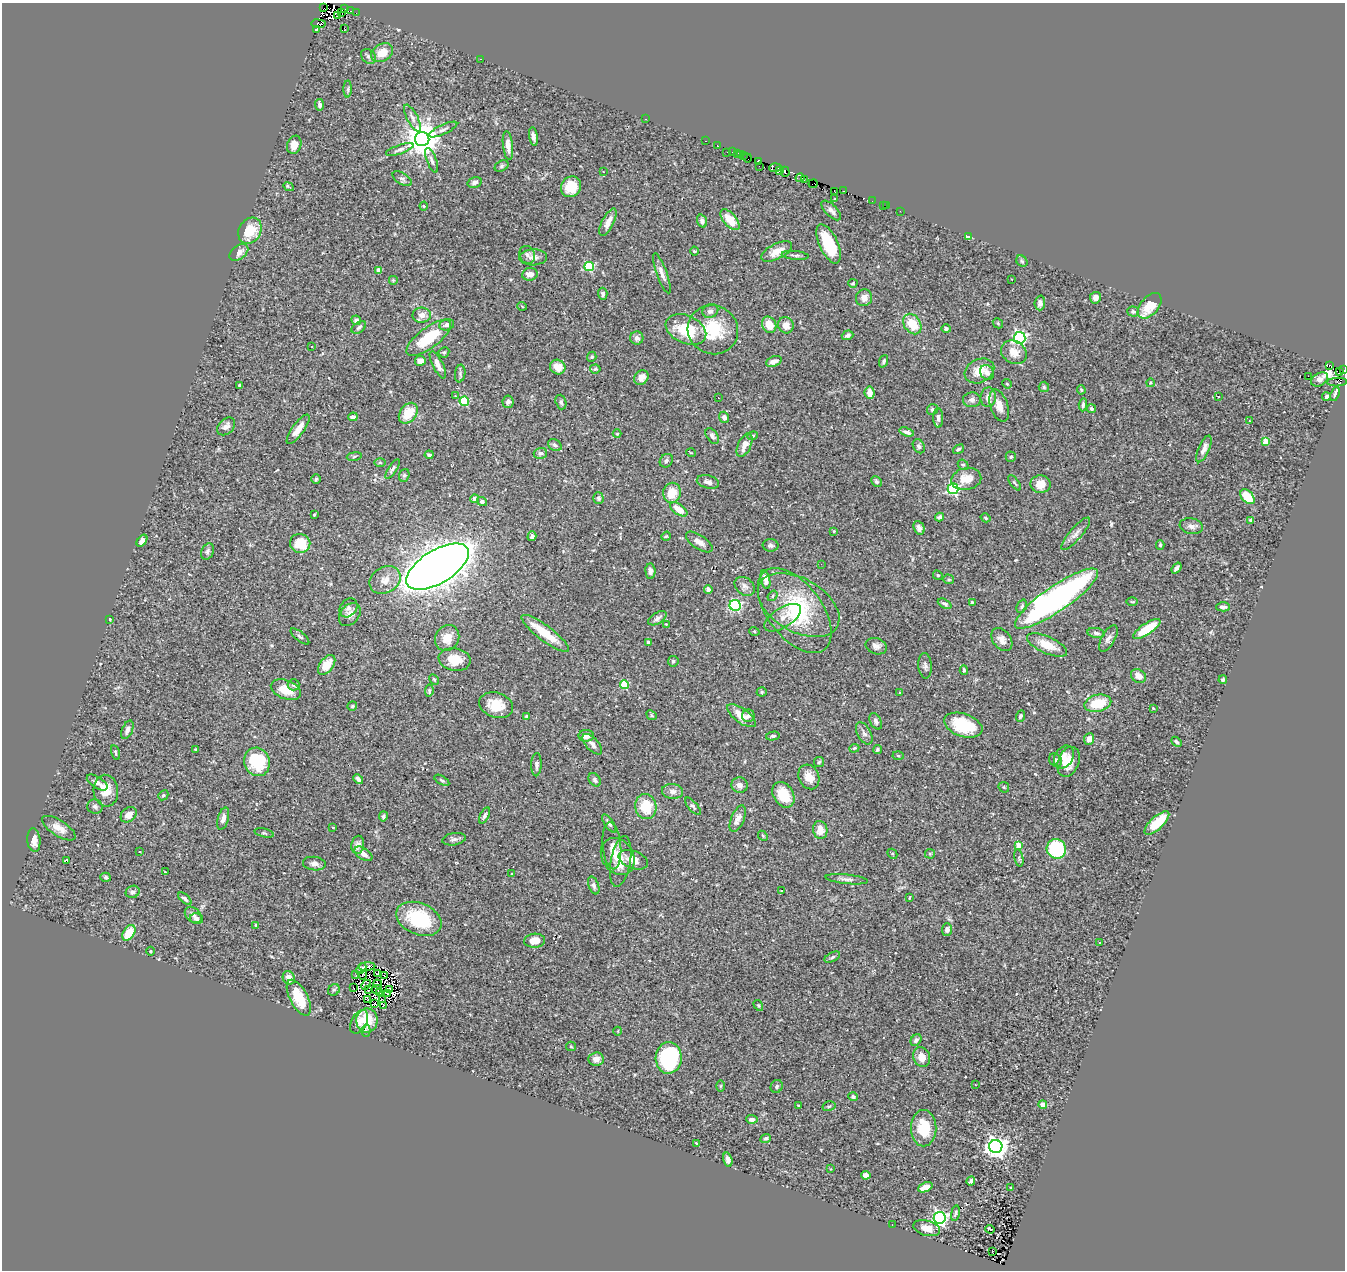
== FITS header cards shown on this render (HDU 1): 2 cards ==
NAXIS1  =                 1343
NAXIS2  =                 1268

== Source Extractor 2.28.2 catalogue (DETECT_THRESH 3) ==
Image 1343 x 1268 px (HDU 1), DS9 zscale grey, 1 PNG px = 1 image px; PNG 1347 x 1272 px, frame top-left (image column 1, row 1268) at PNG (2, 3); each listed source drawn as its Kron ellipse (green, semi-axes under 4 px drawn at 4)
Background 0.479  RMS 0.022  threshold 0.0673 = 3 sigma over >= 5 px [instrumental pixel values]
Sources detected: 407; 18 with non-positive FLUX_AUTO (blend fragments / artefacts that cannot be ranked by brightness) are neither listed nor drawn; the other 389 listed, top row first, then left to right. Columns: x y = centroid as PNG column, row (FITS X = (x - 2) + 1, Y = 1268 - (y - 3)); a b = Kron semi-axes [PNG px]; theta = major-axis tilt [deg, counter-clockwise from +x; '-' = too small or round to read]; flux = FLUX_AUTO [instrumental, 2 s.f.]
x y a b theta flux
324 8 3 2 - 70
344 9 3 2 - 110
351 11 4 2 - 24
342 13 3 2 - 99
356 13 2 2 - 1.5
338 16 3 2 - 37
319 24 7 2 -6 46
344 28 2 2 - 2.6
316 29 3 3 - 2.4
382 53 12 8 32 24
368 56 8 6 -43 4.5
480 59 3 2 - 4.8
348 89 8 3 90 2.4
320 105 6 4 -84 3.8
412 118 15 5 -62 6.9
646 119 3 2 - 70
443 130 15 4 25 5.5
533 136 9 4 -81 5
422 139 7 7 - 3500
706 141 3 2 - 5.6
294 145 9 7 70 12
717 145 2 2 - 1.3
508 146 14 5 -83 11
400 149 14 4 19 5.6
732 151 3 2 - 7.9
727 152 2 2 - 6.9
737 153 4 2 - 13
741 154 3 2 - 14
743 155 3 3 - 12
747 158 4 2 - 100
432 160 13 5 -69 5.1
758 161 3 3 - 330
502 166 7 5 28 2.7
759 166 2 2 - 11
775 168 6 4 4 93
779 171 3 3 - 120
603 172 3 2 - 1
785 172 5 3 - 400
800 178 4 3 - 140
402 179 11 5 -32 3.9
804 180 3 2 - 70
475 182 7 5 15 4.8
813 184 4 2 - 150
288 187 5 2 - 1.9
571 187 11 9 54 32
844 191 3 2 - 8.3
835 192 3 2 - 110
835 199 4 3 - 1.7
872 201 2 2 - 1.1
883 205 2 2 - 4.4
424 206 4 4 - 1.4
886 206 3 2 - 2.7
831 210 12 5 -45 6.6
900 211 2 2 - 2.7
730 220 12 6 -49 23
702 221 7 5 -71 6.1
608 222 15 6 63 12
250 231 14 11 61 35
968 237 4 4 - 9.3
829 244 21 9 -65 53
694 251 5 3 - 1.8
777 251 17 7 27 16
239 252 11 6 37 8.6
527 255 9 7 -66 5.5
795 255 14 3 -5 3.4
533 257 14 8 3 9
1022 261 6 5 - 2.3
589 266 5 4 - 94
379 270 4 4 - 14
662 273 21 5 -70 9.5
530 274 8 6 8 12
1012 279 2 2 - 0.99
393 280 5 5 - 2
853 283 4 4 - 1.5
603 294 6 4 -86 3.1
864 298 8 8 - 10
1095 298 6 5 - 7.6
1040 303 7 5 87 5.5
522 306 5 3 - 1.1
1150 306 15 9 49 33
710 311 8 6 24 6
1133 311 6 5 - 3.4
422 315 9 7 1 8.5
356 320 5 4 - 5.2
998 323 6 4 -48 1.9
912 324 11 8 -55 32
447 325 7 5 12 5.3
769 325 8 7 - 21
786 325 8 7 - 12
359 327 8 5 34 3.4
686 329 21 14 -24 58
946 329 4 4 - 2.8
713 330 25 24 - 63
847 335 6 5 - 4.1
429 338 27 10 37 55
637 338 6 6 - 7
1020 338 6 5 - 350
312 346 3 3 - 3.1
444 352 5 5 - 2.2
1014 352 13 11 -30 18
592 357 5 4 - 2.1
420 361 5 5 - 6.5
774 361 8 5 21 8.9
884 361 6 4 68 3.1
438 365 15 5 -63 9.3
1330 365 3 2 - 7.3
558 367 8 7 - 14
595 369 5 4 - 2.2
1343 370 3 2 - 16
979 371 15 11 27 23
987 372 8 6 -55 7.3
1339 372 3 2 - 9.1
460 374 9 5 82 3.2
1308 376 2 2 - 180
641 377 8 6 47 10
1319 379 9 6 31 7.3
1337 382 10 2 2 25
1150 383 4 3 - 1.2
1007 384 5 4 - 1.7
239 385 3 3 - 1.9
1044 387 5 5 - 2.2
1081 390 4 3 - 2.2
870 393 6 5 - 10
1335 394 7 2 70 6.1
455 396 2 2 - 1.2
1218 396 3 2 - 1
988 397 10 7 83 9.7
1326 397 4 4 - 4.5
718 398 2 2 - 1.4
972 400 9 7 2 5.4
464 401 4 4 - 91
508 402 6 5 - 5.3
561 402 7 5 -72 3.9
1083 405 6 3 84 3.3
999 406 17 8 -72 13
932 409 5 5 - 3.3
1091 409 4 3 - 2.6
408 413 11 8 54 33
353 417 5 4 - 5
724 417 6 5 - 5.3
938 418 10 5 -88 5.2
1249 421 3 2 - 0.94
226 426 10 7 44 7
298 429 17 6 54 16
907 432 7 4 -17 5.3
617 434 4 3 - 1.2
712 436 9 5 -55 4.7
753 436 5 4 - 1.7
1265 441 4 4 - 29
555 445 7 5 -29 3.9
745 445 13 6 65 11
919 446 7 5 -60 3.8
958 449 6 3 36 2.5
1204 449 14 5 66 8
540 453 6 5 - 4.5
691 453 5 3 - 1.2
429 455 4 3 - 3.7
354 456 7 4 10 2.2
1011 457 5 5 - 3.2
666 461 7 6 - 3.2
380 462 6 4 -1 1.8
963 465 6 4 -40 2
392 469 11 4 57 3.9
404 475 6 5 - 2.6
316 479 5 5 - 2.1
966 479 15 11 10 21
708 482 11 6 -14 6.1
876 482 6 4 -45 2.9
1015 483 9 3 -53 2.1
1040 484 10 9 - 20
953 489 5 5 - 230
672 493 10 8 79 27
1247 497 8 5 -47 38
598 498 6 5 - 2.9
475 499 4 4 - 9.4
482 502 5 4 - 4.7
679 509 10 5 -34 22
314 515 3 3 - 1.6
939 517 4 3 - 3.9
986 518 5 4 - 2.1
1251 520 4 4 - 4.1
1191 526 12 7 -10 7.5
919 528 7 5 -66 5.2
834 531 3 3 - 1.3
1076 534 21 6 49 8.8
532 536 5 4 - 3.8
666 536 5 4 - 1.5
142 541 7 4 52 5.9
699 542 15 7 -34 10
300 543 10 9 - 34
771 545 8 6 -3 4.2
1160 545 5 4 - 2
207 551 9 6 67 4
821 564 2 2 - 0.64
438 567 35 16 31 3200
1177 568 6 3 53 3.8
650 571 8 5 -87 6.5
938 575 5 4 - 1.8
949 579 5 4 - 2.4
385 580 16 12 32 18
765 580 9 4 -77 10
745 586 11 8 -37 7
708 589 4 3 - 9.3
772 596 6 4 53 2
1056 599 50 12 34 500
972 602 3 3 - 2.2
1132 602 6 3 -1 1.6
945 604 7 4 -27 3.3
735 605 5 5 - 150
799 605 44 26 -30 100
1022 606 7 5 68 3.1
1223 607 7 4 2 5.2
348 608 10 8 51 5.5
795 610 49 27 -53 120
350 614 13 9 51 10
657 618 10 5 32 5.1
783 618 21 9 32 15
110 619 3 3 - 1.9
666 624 2 2 - 0.9
1147 629 16 5 34 46
754 631 5 3 - 1.5
545 633 29 7 -37 42
1096 633 9 5 -10 4
300 636 11 4 -39 3.4
447 638 13 11 57 17
1108 638 14 6 60 7.1
1002 640 13 9 -52 10
648 642 4 3 - 6.6
1047 645 22 8 -24 29
876 646 11 8 -18 7
455 659 16 11 -10 27
673 661 5 5 - 2.8
327 665 11 6 52 23
925 666 13 7 -86 4.9
964 670 4 3 - 2.4
1138 676 8 6 -36 13
434 679 6 4 -62 1.7
1223 680 4 4 - 2.9
294 685 6 6 - 3.6
624 685 4 4 - 72
286 690 16 9 -21 25
429 691 6 4 82 2.4
762 692 5 4 - 2.4
900 692 4 2 - 0.95
1098 703 13 8 13 45
496 705 17 12 -18 31
352 706 5 4 - 2.3
1153 708 3 2 - 1.1
652 715 5 4 - 2.1
741 716 17 7 -35 20
748 716 6 6 - 4.4
1020 716 5 4 - 3.6
527 717 4 3 - 3.3
876 721 8 5 -61 5
963 725 20 11 -19 73
127 730 10 5 67 6.2
864 733 12 6 -62 6.1
586 736 7 6 - 9.4
773 736 7 4 11 3
1089 739 6 5 - 8.1
1176 742 6 4 -44 4.1
592 744 13 6 -47 7.2
854 748 5 3 - 1.8
195 749 3 2 - 1.2
877 750 5 4 - 2.4
115 753 7 3 -74 2.2
898 756 5 3 - 1.5
1064 757 12 9 58 12
1056 760 7 6 - 4.8
257 762 14 12 -67 74
819 762 5 5 - 2.5
1069 762 15 10 68 22
536 765 11 5 88 4.6
809 777 13 10 -63 16
358 779 5 3 - 4
442 780 8 4 -30 2.5
595 780 7 5 -51 4.3
97 783 12 5 -32 6.4
740 785 8 7 - 7.7
1004 787 6 4 -45 2.1
106 791 16 12 -85 24
673 791 10 7 -7 7.7
163 795 5 4 - 2.5
783 795 14 10 -57 37
646 806 12 10 -79 40
693 806 11 4 -50 3.2
95 807 8 7 - 4.2
129 815 9 6 40 9.7
383 816 5 4 - 3
485 816 9 4 63 3.6
223 819 11 5 75 8.4
738 819 14 6 67 9.6
609 823 11 4 -55 3.2
1157 823 16 6 43 39
59 828 19 8 -33 14
333 828 2 2 - 1.1
820 830 9 7 -80 16
264 833 10 4 -13 2.2
763 836 5 4 - 1.6
454 839 12 6 10 5.3
34 840 12 6 -84 13
358 845 9 6 81 7.1
1019 845 4 4 - 37
612 846 23 9 -85 14
1056 849 10 9 - 95
139 851 3 3 - 1.9
363 854 10 5 -34 8.9
892 854 5 3 - 1.6
930 854 5 5 - 1.8
618 856 20 15 -56 26
1019 858 8 4 -79 2.4
633 860 15 8 -20 15
67 861 3 3 - 26
621 861 26 10 79 21
314 864 11 6 -8 5.9
165 872 3 3 - 1.8
512 873 2 2 - 0.95
106 877 5 4 - 2.7
847 879 21 4 -6 6.6
594 885 9 5 -70 3.8
781 890 3 2 - 1.6
133 892 7 6 - 4.5
909 897 4 2 - 1
185 899 8 4 -41 4.8
193 915 9 7 -42 6.8
197 919 6 5 - 3.9
419 919 24 15 -22 79
256 925 4 3 - 1.2
947 930 6 5 - 6.2
129 933 8 5 58 33
535 941 10 7 4 18
1100 943 2 2 - 1.2
150 951 4 3 - 1.2
832 957 8 4 26 3
367 967 8 3 3 0.24
361 969 6 3 44 0.35
377 974 3 2 - 1
356 975 3 2 - 2.5
363 975 5 2 - 1
385 975 4 2 - 0.3
289 978 7 5 -64 14
378 984 5 2 - 0.63
366 985 5 3 - 1.7
353 988 3 2 - 0.35
376 989 5 2 - 0.48
389 989 4 2 - 0.88
334 990 6 5 - 2.7
368 990 3 2 - 2
380 993 3 2 - 1
388 994 3 2 - 2
299 998 20 9 -62 49
368 999 3 2 - 0.75
382 1000 3 2 - 0.45
374 1004 3 2 - 0.77
384 1005 3 2 - 1.8
758 1005 6 3 -58 1.7
367 1020 12 10 -88 27
359 1022 13 7 62 9.1
366 1031 6 4 -88 2.1
618 1031 4 3 - 1
916 1040 6 5 - 4.4
571 1046 5 4 - 1.7
922 1057 10 8 -67 12
669 1058 16 13 87 120
596 1059 7 7 - 10
975 1085 3 2 - 2.1
721 1086 6 4 89 1.6
777 1086 6 6 - 3
853 1097 5 4 - 4
1043 1105 4 4 - 11
798 1106 3 3 - 1.6
829 1106 6 5 - 2.6
752 1119 6 4 -5 6.7
924 1128 18 13 90 45
766 1138 5 4 - 2.4
696 1144 3 2 - 1.4
996 1146 7 6 - 1200
728 1160 7 4 -74 5.5
830 1169 3 2 - 1
866 1175 5 4 - 7.9
971 1181 4 3 - 3.9
925 1187 7 4 22 17
1011 1187 3 2 - 1.5
955 1213 8 4 79 2.8
940 1218 6 6 - 420
892 1225 2 2 - 3.4
927 1228 14 7 -14 15
990 1229 4 2 - 2.1
992 1251 2 2 - 1.3
At the frame edge (FLAGS 8, measured only in part): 1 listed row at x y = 1343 370
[18 non-positive-flux detections neither listed nor drawn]